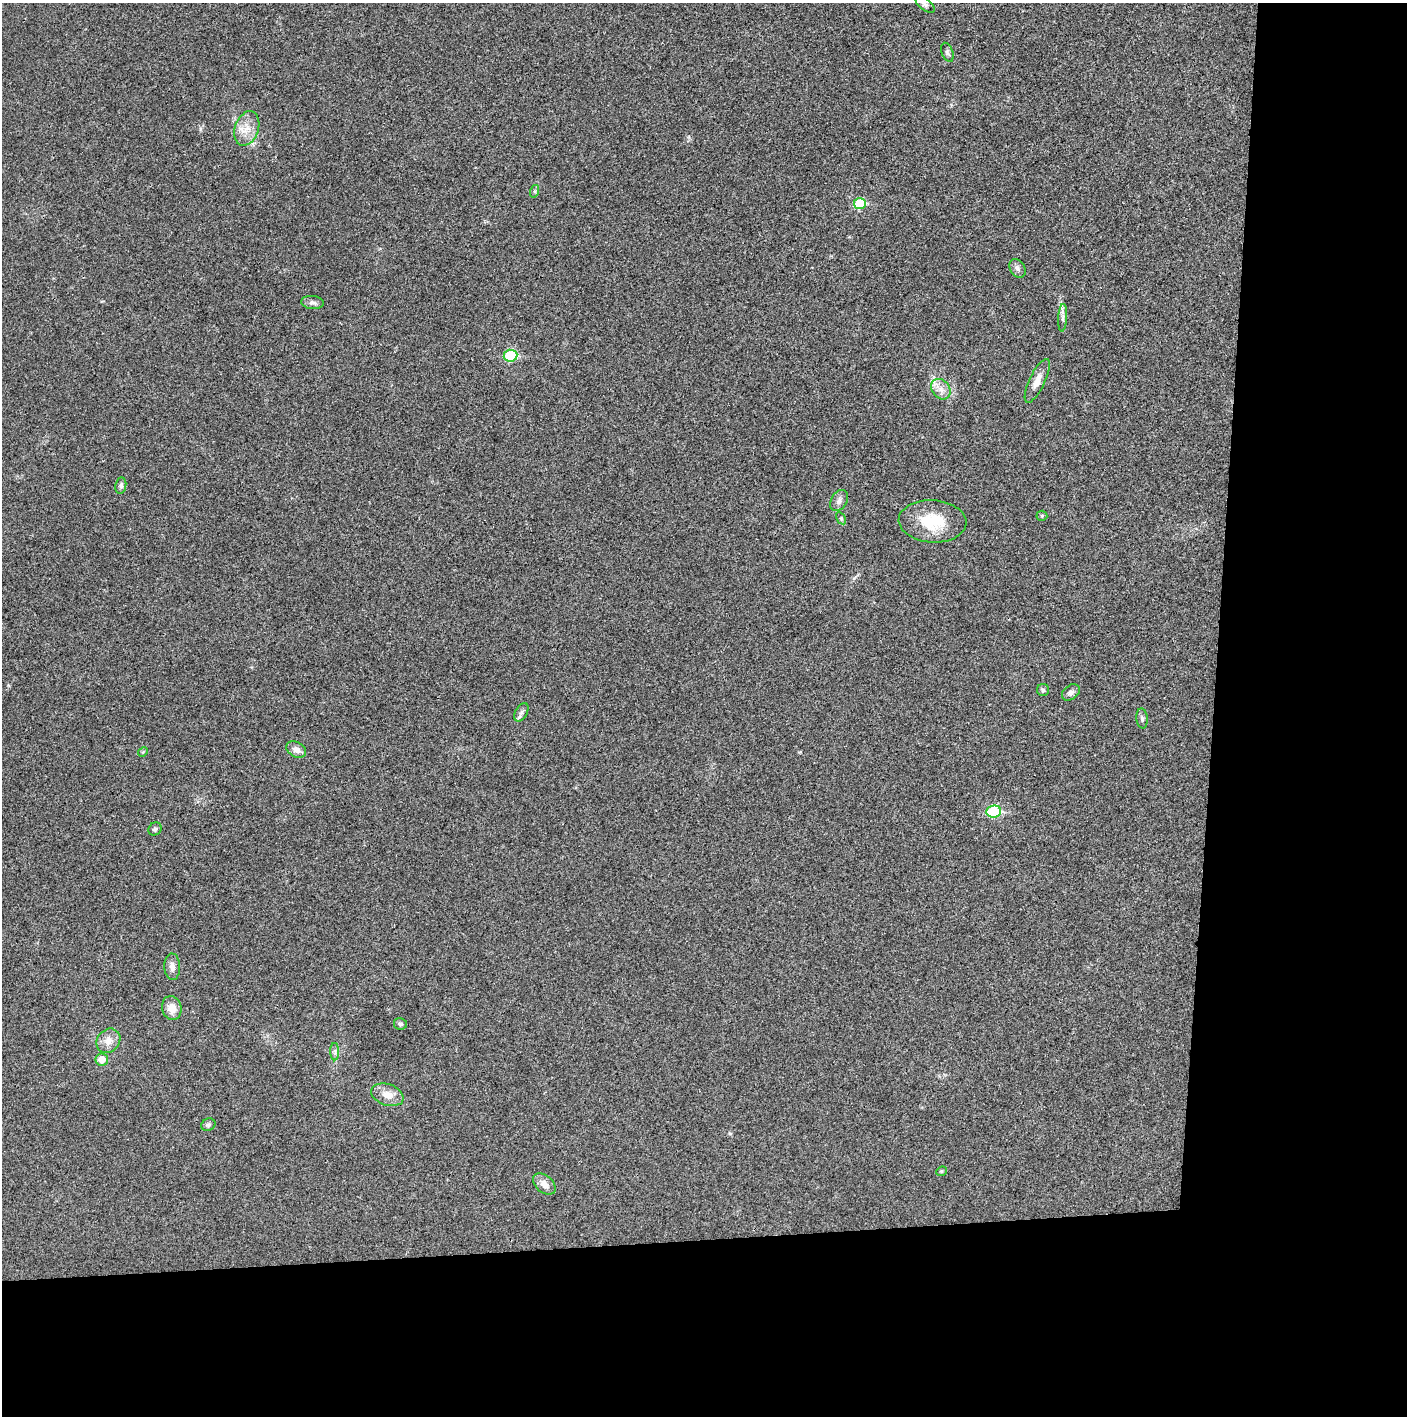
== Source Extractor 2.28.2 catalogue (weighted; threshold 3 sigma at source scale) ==
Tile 9 of 3 x 3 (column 3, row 3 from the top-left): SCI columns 2815-4219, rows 1-1414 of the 4221 x 4243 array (HDU 1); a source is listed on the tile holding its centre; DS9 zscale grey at full resolution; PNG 1409 x 1418 px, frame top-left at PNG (2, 3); each listed source drawn as its Kron ellipse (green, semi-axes under 4 px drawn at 4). Shown black and unused: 24% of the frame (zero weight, under 3 of 4 exposures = <1% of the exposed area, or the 3 px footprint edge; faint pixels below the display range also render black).
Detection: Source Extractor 2.28.2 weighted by HDU 2 'WHT'; one run over the whole footprint, this tile lists its part. Background 0.0189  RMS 0.005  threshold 0.0225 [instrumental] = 3 sigma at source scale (4.5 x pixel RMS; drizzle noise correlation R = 1.50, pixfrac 1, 0.05/0.05 arcsec/px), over >= 5 px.
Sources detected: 34; all 34 listed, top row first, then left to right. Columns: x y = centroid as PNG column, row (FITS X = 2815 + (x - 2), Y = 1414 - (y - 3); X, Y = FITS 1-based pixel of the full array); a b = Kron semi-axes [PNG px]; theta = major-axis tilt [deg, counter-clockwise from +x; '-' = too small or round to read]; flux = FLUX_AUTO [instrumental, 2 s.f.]
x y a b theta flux
925 4 11 5 -38 1.6
947 52 10 5 -70 1.2
247 128 18 11 71 6.8
535 191 6 4 72 0.83
860 204 6 5 - 22
1017 268 10 7 -58 1.8
312 302 11 6 -6 1.7
1063 318 14 4 87 1.8
510 356 7 6 - 32
1037 381 24 7 64 5.1
941 389 11 8 -51 3.8
121 486 8 5 80 1.2
839 500 11 8 58 2.3
1042 516 5 5 - 0.62
841 518 6 4 -57 0.74
933 521 34 21 -3 20
1043 690 6 6 - 0.9
1071 692 10 7 37 2.3
521 712 10 6 61 1.6
1142 718 10 5 -84 1.4
296 750 10 7 -29 3
143 752 5 4 - 0.57
994 812 7 6 - 38
155 829 7 6 - 1.1
172 967 13 8 -87 2.9
172 1008 12 9 -76 5.4
400 1024 6 5 - 1
108 1041 13 11 49 4.5
335 1052 8 4 -89 1.2
102 1060 6 6 - 5.2
387 1095 17 10 -19 5.4
208 1125 7 6 - 1.1
941 1171 5 4 - 0.65
544 1184 13 8 -40 4
Isophote crosses this tile's border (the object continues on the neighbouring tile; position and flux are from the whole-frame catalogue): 1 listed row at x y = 925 4